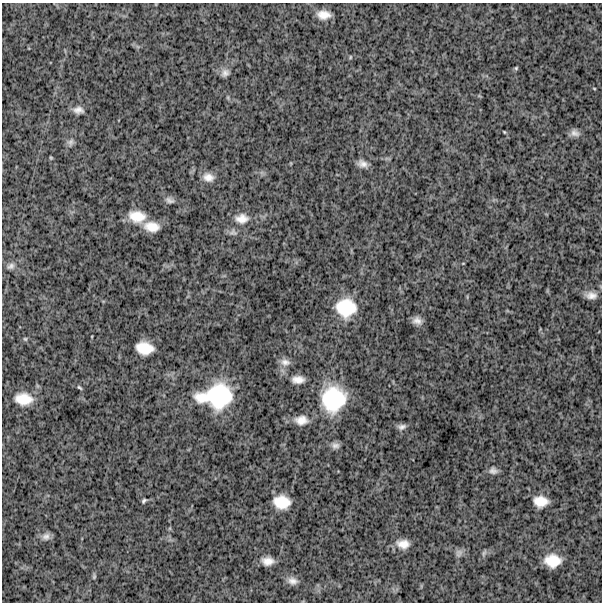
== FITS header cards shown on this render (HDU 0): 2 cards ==
NAXIS1  =                  600
NAXIS2  =                  600

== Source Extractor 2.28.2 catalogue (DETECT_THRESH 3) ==
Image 600 x 600 px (HDU 0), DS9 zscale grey, 1 PNG px = 1 image px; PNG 604 x 604 px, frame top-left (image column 1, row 600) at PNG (2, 3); no overlay
Background 1640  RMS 260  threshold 769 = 3 sigma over >= 5 px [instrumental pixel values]
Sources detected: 45; all 45 listed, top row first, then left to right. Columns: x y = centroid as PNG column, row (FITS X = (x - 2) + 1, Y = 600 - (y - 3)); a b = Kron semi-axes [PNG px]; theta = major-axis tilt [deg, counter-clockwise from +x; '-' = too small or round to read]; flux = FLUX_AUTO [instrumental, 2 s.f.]
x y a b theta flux
324 15 14 9 -2 1.9e+05
350 57 5 3 - 1.6e+04
516 68 5 5 - 2.1e+04
225 73 11 9 47 8.4e+04
594 88 4 3 - 1.3e+04
78 110 13 9 -5 1.1e+05
504 132 3 2 - 1.5e+04
575 133 12 9 -28 8.8e+04
70 142 10 8 63 6.5e+04
51 158 5 3 - 1.7e+04
362 164 12 8 -22 1.1e+05
208 177 13 10 -11 1.4e+05
170 200 12 7 -22 6.7e+04
137 216 19 13 -8 3.3e+05
242 219 19 13 3 2.1e+05
152 227 17 11 -8 2.5e+05
233 232 12 8 -11 7.4e+04
11 266 11 7 30 6.8e+04
591 295 12 7 -3 1.2e+05
346 308 20 19 - 6.7e+05
417 321 10 7 -12 1.1e+05
25 339 5 4 - 2.2e+04
144 348 15 11 -10 3.5e+05
285 362 14 10 -5 1.0e+05
298 380 15 9 1 1.4e+05
79 388 8 4 -41 2.7e+04
219 396 27 25 17 1.3e+06
202 398 20 13 -6 3.2e+05
23 399 20 13 -5 3.6e+05
333 399 26 24 73 1.1e+06
301 420 15 11 3 1.9e+05
402 427 10 6 11 6.7e+04
335 445 10 8 -8 7.4e+04
493 471 10 9 - 7.7e+04
144 501 6 4 46 2.9e+04
540 501 13 10 -4 2.5e+05
282 502 15 11 -8 3.8e+05
46 536 11 10 - 9.0e+04
403 544 15 10 -7 1.9e+05
459 553 11 8 58 6.9e+04
484 553 10 5 60 4.2e+04
268 561 11 8 -4 1.6e+05
552 561 16 12 -4 3.5e+05
94 576 8 4 75 3.1e+04
292 581 13 9 -9 1.1e+05